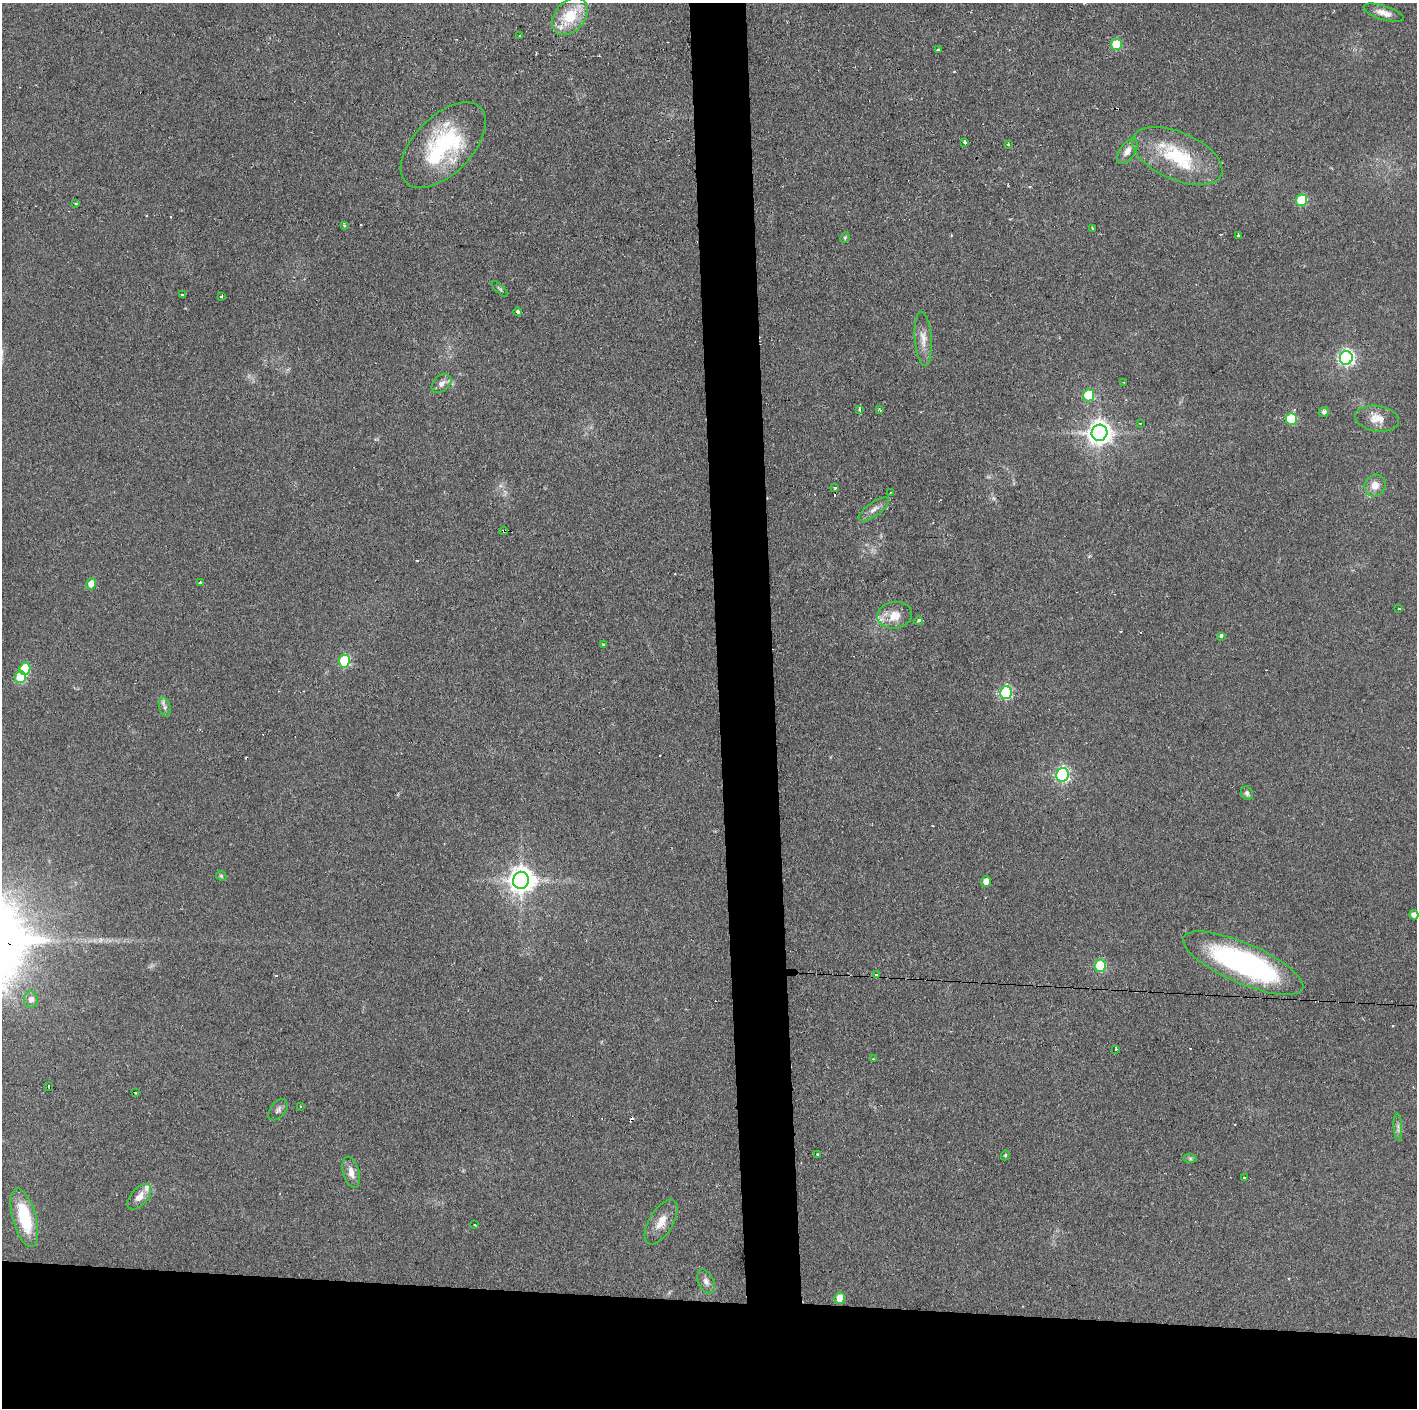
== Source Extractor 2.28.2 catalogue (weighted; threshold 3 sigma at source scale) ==
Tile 8 of 3 x 3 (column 2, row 3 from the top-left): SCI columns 1418-2832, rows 1-1406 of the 4251 x 4217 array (HDU 1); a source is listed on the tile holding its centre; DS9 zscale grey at full resolution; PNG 1419 x 1410 px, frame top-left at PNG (2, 3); each listed source drawn as its Kron ellipse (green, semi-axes under 4 px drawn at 4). Shown black and unused: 11% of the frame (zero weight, under 2 of 3 exposures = <1% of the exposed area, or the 3 px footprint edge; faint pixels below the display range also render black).
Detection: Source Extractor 2.28.2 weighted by HDU 2 'WHT'; one run over the whole footprint, this tile lists its part. Background 0.122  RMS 0.0067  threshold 0.0301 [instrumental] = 3 sigma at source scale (4.5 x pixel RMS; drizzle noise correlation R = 1.50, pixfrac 1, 0.05/0.05 arcsec/px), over >= 5 px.
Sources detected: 94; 14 cosmic-ray / hot-pixel residue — neither listed nor drawn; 3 inside a brighter listed object's ellipse — not listed separately; the other 77 listed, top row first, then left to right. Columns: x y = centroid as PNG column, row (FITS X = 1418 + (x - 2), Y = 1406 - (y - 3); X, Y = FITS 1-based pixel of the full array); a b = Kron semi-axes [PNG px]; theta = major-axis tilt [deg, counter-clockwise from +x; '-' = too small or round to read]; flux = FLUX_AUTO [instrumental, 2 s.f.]
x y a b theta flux
1384 13 21 7 -17 5.7
570 16 21 15 49 23
519 36 3 2 - 0.51
1116 44 6 5 - 29
938 50 3 3 - 1.6
965 142 3 3 - 2.5
1008 144 3 3 - 1.1
443 145 53 29 45 74
1127 151 14 7 55 5.1
1177 156 48 23 -23 46
1302 200 6 5 - 42
76 203 4 2 - 0.61
344 225 4 3 - 1.1
1092 228 3 2 - 0.73
1238 235 3 3 - 3.1
845 237 5 3 - 0.85
500 289 10 3 -45 1
182 294 3 3 - 1.3
222 296 3 3 - 4.4
518 312 4 3 - 3.9
923 339 27 8 -86 7.5
1346 358 7 6 - 200
1124 382 3 2 - 0.9
441 383 11 7 41 3.5
1089 395 6 5 - 39
859 409 3 3 - 2
880 410 4 3 - 0.92
1324 412 5 5 - 2
1291 419 6 5 - 40
1377 419 22 13 -8 8.9
1140 423 3 2 - 0.71
1099 433 8 8 - 630
1375 485 11 10 - 6.5
835 488 4 3 - 0.9
890 492 3 2 - 0.62
874 509 18 7 36 4
504 531 4 4 - 1.1
200 583 4 3 - 4.4
91 584 5 5 - 8
1399 608 3 3 - 5
895 615 17 13 7 9.9
918 621 4 3 - 4.6
1221 636 3 3 - 3.5
603 645 3 3 - 0.6
344 661 6 5 - 55
25 669 6 5 - 24
20 677 6 5 - 45
1006 693 6 6 - 78
165 707 10 5 -77 2.3
1062 775 7 6 - 150
1247 793 7 6 - 2.1
221 876 5 4 - 0.87
521 880 8 8 - 770
986 881 5 5 - 6
1414 915 5 4 - 3.1
1243 963 65 20 -23 150
1100 966 6 5 - 48
877 974 3 3 - 3.8
31 999 8 7 - 3.3
1116 1049 3 3 - 1.1
873 1059 2 2 - 0.55
48 1086 3 3 - 6.1
135 1092 2 2 - 0.59
301 1107 3 2 - 0.61
278 1110 12 7 52 2.3
1398 1127 14 3 -86 1.8
817 1154 3 3 - 3.6
1005 1155 5 4 - 0.85
1190 1158 7 4 -1 1.1
351 1172 16 8 -75 5.4
1244 1177 3 3 - 1.2
139 1197 15 8 49 6
24 1218 30 11 -75 31
661 1222 25 12 59 9.2
475 1225 3 3 - 0.55
706 1281 13 8 -65 3.7
840 1298 6 5 - 11
Overlapping masked pixels (flux is a lower limit): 2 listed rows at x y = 504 531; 1243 963